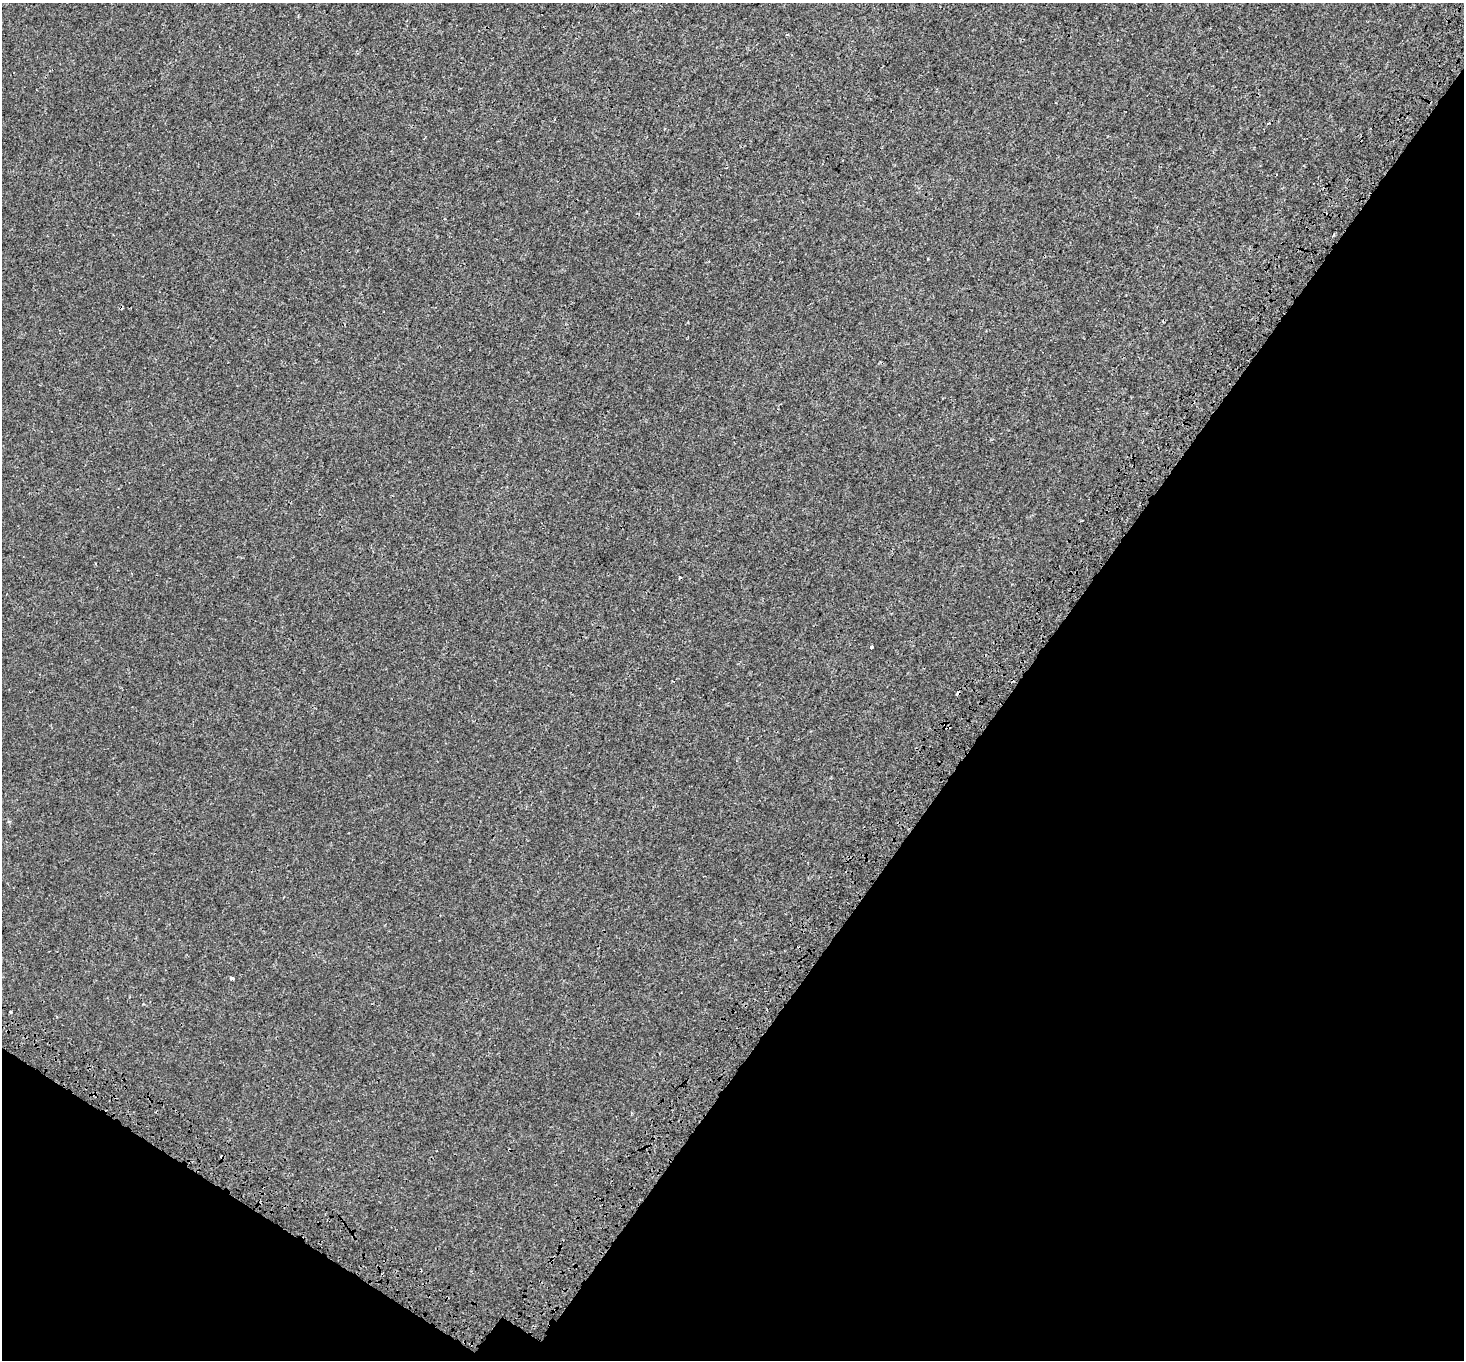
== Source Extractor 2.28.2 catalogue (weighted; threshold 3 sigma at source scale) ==
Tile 15 of 4 x 4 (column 3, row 4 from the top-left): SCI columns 3052-4513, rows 338-1695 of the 6112 x 6170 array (HDU 1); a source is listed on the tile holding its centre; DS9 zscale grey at full resolution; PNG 1466 x 1362 px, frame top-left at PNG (2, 3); no overlay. Shown black and unused: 35% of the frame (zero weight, under 3 of 4 exposures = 9% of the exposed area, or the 3 px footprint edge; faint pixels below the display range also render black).
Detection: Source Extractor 2.28.2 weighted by HDU 2 'WHT'; one run over the whole footprint, this tile lists its part. Background 6.76e-04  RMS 0.0014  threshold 0.0063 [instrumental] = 3 sigma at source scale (4.5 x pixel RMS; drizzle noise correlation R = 1.50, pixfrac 1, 0.0396/0.0396 arcsec/px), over >= 5 px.
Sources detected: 8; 3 cosmic-ray / hot-pixel residue — not listed; the other 5 listed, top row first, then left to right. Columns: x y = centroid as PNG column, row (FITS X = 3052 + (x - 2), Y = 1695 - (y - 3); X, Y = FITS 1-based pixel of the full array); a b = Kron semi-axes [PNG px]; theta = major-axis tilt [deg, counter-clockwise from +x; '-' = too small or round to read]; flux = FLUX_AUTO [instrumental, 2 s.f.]
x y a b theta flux
787 35 4 3 - 0.14
95 564 3 2 - 0.11
872 647 3 3 - 0.32
232 978 4 3 - 0.64
11 1012 3 3 - 0.13